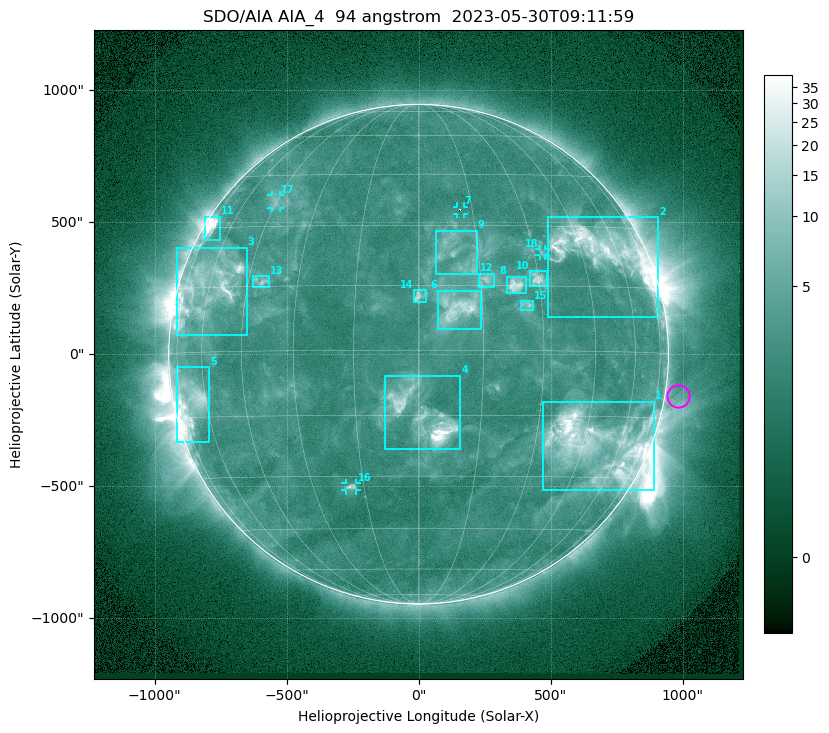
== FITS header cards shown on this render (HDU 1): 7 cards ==
TELESCOP= 'SDO/AIA '           / For AIA: SDO/AIA
INSTRUME= 'AIA_4   '           / For AIA: AIA_ATA1, AIA_ATA2, AIA_ATA3 or AIA_AT
WAVELNTH=                   94 / [angstrom] Wavelength
WAVEUNIT= 'angstrom'           / Wavelength unit: angstrom
DATE-OBS= '2023-05-30T09:11:59.122' / [ISO] Date when observation started; ISO 8
CTYPE1  = 'HPLN-TAN'           / CTYPE1: HPLN
CTYPE2  = 'HPLT-TAN'           / CTYPE2: HPLT

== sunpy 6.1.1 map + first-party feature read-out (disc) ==
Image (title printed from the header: SDO/AIA AIA_4  94 angstrom  2023-05-30T09:11:59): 1024 x 1024 px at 2.4 arcsec/px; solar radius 947 arcsec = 394 px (full disc in frame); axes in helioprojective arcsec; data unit not stated in the header (colour bar unlabelled)
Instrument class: DISC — disc imager (sunpy class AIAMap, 94 A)
Bright regions (active regions / flare kernels): reference = the median radial profile (limb darkening/brightening removed); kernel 9 px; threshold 5 sigma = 3.85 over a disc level ~2.54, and >= 1.15x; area >= 12 px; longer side >= 9 px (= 22 arcsec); searched inside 0.97 R_sun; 18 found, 18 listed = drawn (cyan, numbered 1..; 4 of them under ~33 arcsec drawn as corner ticks so the feature stays visible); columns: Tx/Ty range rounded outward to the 5 arcsec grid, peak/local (2 s.f.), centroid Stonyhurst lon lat
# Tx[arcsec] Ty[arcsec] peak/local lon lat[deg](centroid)
1 470..895 -515..-180 16 +49 -22
2 490..910 140..520 12 +52 +24
3 -915..-650 70..405 9.5 -60 +15
4 -130..160 -360..-80 17 +1 -15
5 -920..-795 -335..-50 7.8 -67 -11
6 75..235 90..240 7.3 +9 +10
7 145..170 530..560 64 +12 +34
8 335..405 230..295 7.8 +24 +15
9 65..220 305..470 3.6 +9 +22
10 420..485 260..315 7.2 +30 +17
11 -810..-750 430..520 13 -71 +30
12 225..285 255..305 4.7 +16 +16
13 -630..-565 255..295 4.2 -41 +16
14 -20..30 200..245 4.5 +0 +13
15 385..435 165..205 4.2 +26 +10
16 -275..-235 -515..-490 4.9 -19 -33
17 -560..-525 555..605 3.1 -45 +37
18 455..480 375..400 3 +33 +23
Off-limb structures (1.02-1.3 R_sun): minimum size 162 px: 2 found; the strongest spans PA ~225..305 deg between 1.02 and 1.3 R_sun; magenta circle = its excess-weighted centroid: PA ~260 deg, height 1.05 R_sun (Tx ~985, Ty ~-155 arcsec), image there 1.5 x the reference